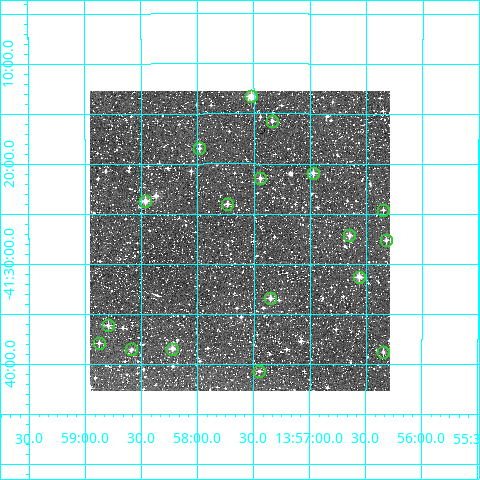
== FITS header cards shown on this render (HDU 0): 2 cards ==
NAXIS1  =                  300
NAXIS2  =                  300

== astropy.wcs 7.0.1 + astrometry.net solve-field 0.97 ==
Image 300 x 300 px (HDU 0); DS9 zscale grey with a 90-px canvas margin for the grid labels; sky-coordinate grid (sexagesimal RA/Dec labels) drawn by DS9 from the SOLVED WCS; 18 Tycho-2 reference stars matched to detected sources circled (green)
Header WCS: RA---TAN/DEC--TAN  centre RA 13:57:37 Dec -41:28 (209.41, -41.46 deg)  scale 6 arcsec/px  FOV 30.0' x 30.0'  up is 0 deg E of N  parity normal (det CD < 0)
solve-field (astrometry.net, Tycho-2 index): VERIFIED the header's WCS against the Tycho-2 star catalogue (verified at 2 index scales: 9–18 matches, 0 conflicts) and refined it, rather than solving blind
Solved WCS: RA---TAN-SIP/DEC--TAN-SIP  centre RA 13:57:37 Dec -41:28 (209.41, -41.46 deg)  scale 6 arcsec/px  FOV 30.0' x 30.0'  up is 0 deg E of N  parity normal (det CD < 0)
The solver's refit moves the header's centre by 0.66 arcsec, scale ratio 1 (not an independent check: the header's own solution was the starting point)
Tycho-2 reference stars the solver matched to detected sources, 18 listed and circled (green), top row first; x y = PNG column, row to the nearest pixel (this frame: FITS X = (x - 90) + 1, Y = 300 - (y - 91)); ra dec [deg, ICRS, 3 dp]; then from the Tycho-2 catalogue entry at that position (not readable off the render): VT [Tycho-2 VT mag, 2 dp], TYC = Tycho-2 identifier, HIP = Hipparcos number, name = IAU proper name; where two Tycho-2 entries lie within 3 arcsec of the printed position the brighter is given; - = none
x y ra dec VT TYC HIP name
251 96 209.381 -41.222 9.58 7794-1823-1 - -
272 121 209.334 -41.262 11.58 7798-2062-1 - -
199 148 209.495 -41.308 11.52 7798-1417-1 - -
313 173 209.243 -41.349 10.60 7798-2435-1 - -
260 178 209.361 -41.358 11.11 7798-2035-1 - -
145 201 209.616 -41.396 10.38 7798-1891-1 68264 -
227 204 209.433 -41.401 11.31 7798-1365-1 - -
383 210 209.087 -41.410 11.70 7798-2120-1 - -
349 235 209.162 -41.453 10.66 7798-1355-1 - -
386 240 209.080 -41.461 11.34 7798-2264-1 - -
359 277 209.140 -41.522 10.32 7798-1387-1 68102 -
270 298 209.338 -41.557 11.32 7798-2271-1 - -
108 325 209.699 -41.602 11.18 7798-2209-1 - -
99 343 209.720 -41.632 11.52 7798-2744-1 - -
131 349 209.647 -41.643 11.12 7798-1678-1 - -
172 349 209.556 -41.642 10.65 7798-1764-1 - -
383 352 209.086 -41.646 11.60 7798-2447-1 - -
259 371 209.362 -41.679 11.43 7798-1812-1 - -